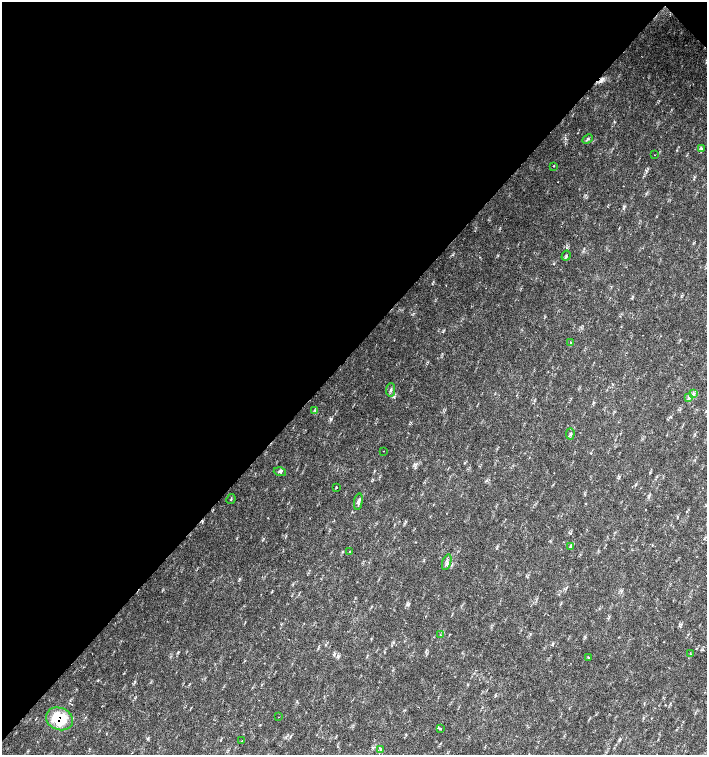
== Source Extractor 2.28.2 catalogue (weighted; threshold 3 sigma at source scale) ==
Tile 2 of 4 x 4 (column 2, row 1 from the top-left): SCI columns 1635-3043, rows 4518-6023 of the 6023 x 6029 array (HDU 1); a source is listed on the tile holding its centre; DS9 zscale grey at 2 x 2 block average (1 PNG px = mean of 2 x 2 image px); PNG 709 x 757 px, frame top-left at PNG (2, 2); each listed source drawn as its Kron ellipse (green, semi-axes under 4 px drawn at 4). Shown black and unused: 47% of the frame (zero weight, under 2 of 3 exposures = <1% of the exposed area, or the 3 px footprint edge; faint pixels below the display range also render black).
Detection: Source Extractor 2.28.2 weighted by HDU 2 'WHT'; one run over the whole footprint, this tile lists its part. Background 0.0239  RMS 0.0033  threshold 0.0147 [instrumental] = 3 sigma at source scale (4.5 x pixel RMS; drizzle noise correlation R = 1.50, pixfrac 1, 0.0396/0.0396 arcsec/px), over >= 5 px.
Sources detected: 29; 2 inside a brighter listed object's ellipse — not listed separately; the other 27 listed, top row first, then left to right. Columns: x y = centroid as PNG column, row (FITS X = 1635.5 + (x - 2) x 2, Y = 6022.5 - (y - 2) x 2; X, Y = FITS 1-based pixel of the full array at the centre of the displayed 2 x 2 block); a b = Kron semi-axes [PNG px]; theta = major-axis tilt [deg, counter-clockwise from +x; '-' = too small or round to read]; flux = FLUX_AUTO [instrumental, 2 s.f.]
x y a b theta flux
587 139 6 2 45 1
701 148 4 2 - 0.7
655 155 2 2 - 0.24
554 166 2 2 - 0.57
566 256 5 3 - 1
571 343 3 2 - 0.51
391 390 7 2 84 1
693 394 4 2 - 0.89
689 397 4 3 - 1.4
315 410 3 2 - 0.61
570 434 6 3 88 1.2
383 451 2 2 - 0.3
280 472 6 2 -17 1
336 487 2 2 - 1.5
231 499 5 2 - 0.6
358 502 8 3 81 1.9
570 546 4 3 - 1.4
349 552 2 2 - 0.47
447 562 8 2 74 1.9
441 635 3 2 - 0.37
691 654 3 2 - 0.43
588 657 2 2 - 0.71
279 717 2 2 - 0.36
59 719 14 11 -20 28
440 729 4 2 - 0.6
242 741 2 2 - 1.3
381 749 3 2 - 0.75
Overlapping masked pixels (flux is a lower limit): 1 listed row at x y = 59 719
Diffuse or blended objects may show on this block-average render without a row.